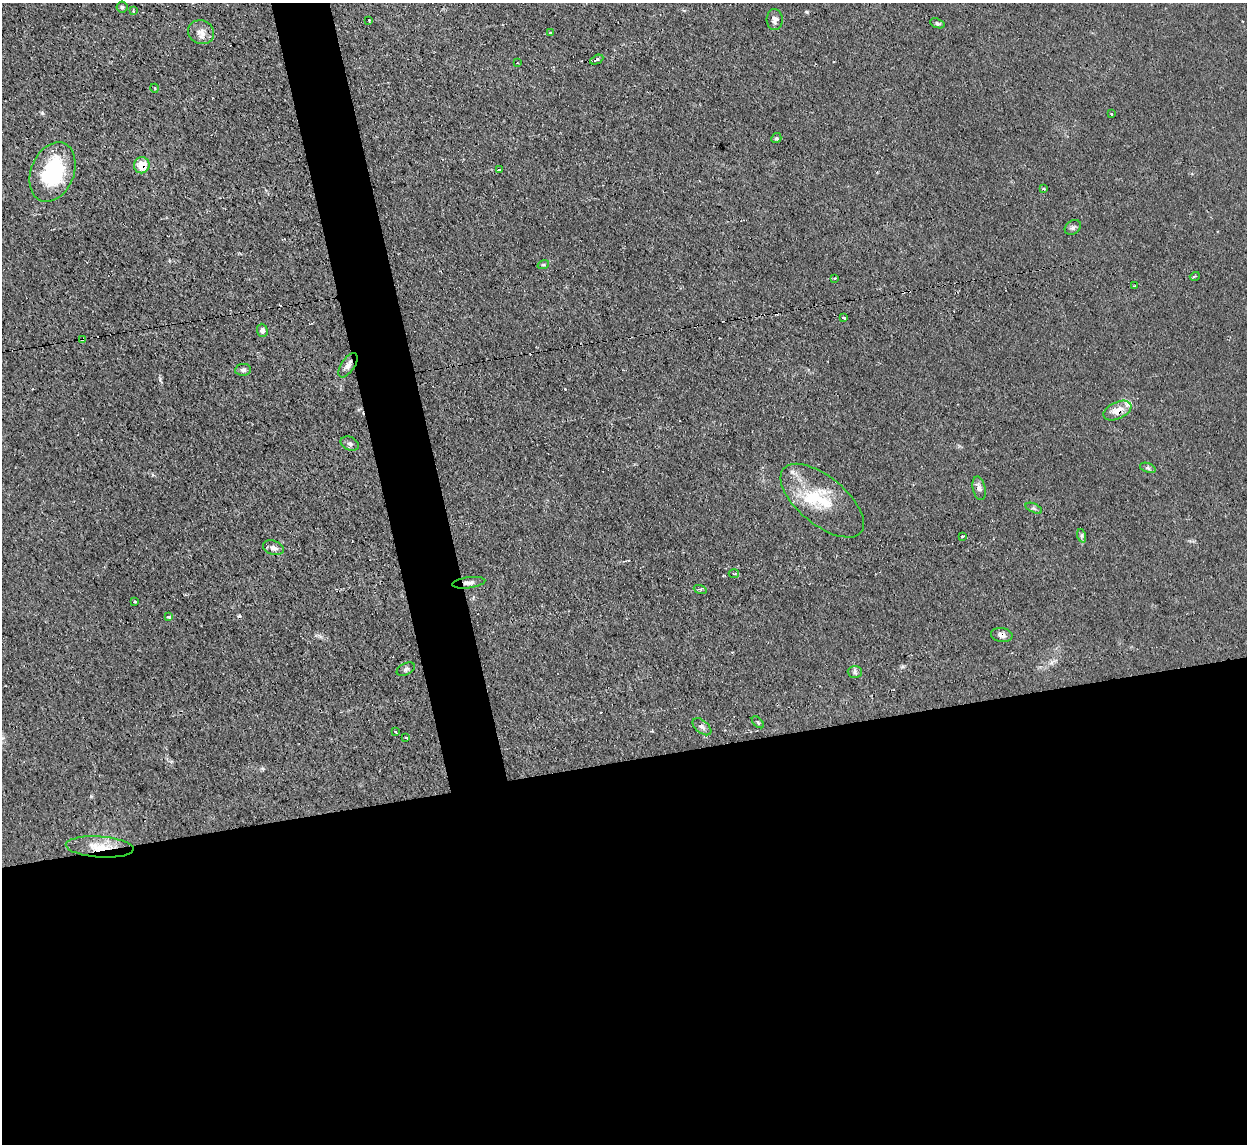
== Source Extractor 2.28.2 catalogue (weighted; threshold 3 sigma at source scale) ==
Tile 15 of 4 x 4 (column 3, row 4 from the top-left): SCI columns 2491-3735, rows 138-1279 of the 4980 x 4962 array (HDU 1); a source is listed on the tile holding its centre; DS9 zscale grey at full resolution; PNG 1249 x 1146 px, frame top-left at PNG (2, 3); each listed source drawn as its Kron ellipse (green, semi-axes under 4 px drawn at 4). Shown black and unused: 37% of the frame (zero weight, under 2 of 3 exposures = <1% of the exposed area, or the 3 px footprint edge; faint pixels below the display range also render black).
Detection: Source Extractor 2.28.2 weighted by HDU 2 'WHT'; one run over the whole footprint, this tile lists its part. Background 0.0276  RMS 0.0044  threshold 0.0199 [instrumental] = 3 sigma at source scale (4.5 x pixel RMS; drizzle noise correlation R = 1.50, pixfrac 1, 0.05/0.05 arcsec/px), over >= 5 px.
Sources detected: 65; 14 cosmic-ray / hot-pixel residue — neither listed nor drawn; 3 inside a brighter listed object's ellipse — not listed separately; the other 48 listed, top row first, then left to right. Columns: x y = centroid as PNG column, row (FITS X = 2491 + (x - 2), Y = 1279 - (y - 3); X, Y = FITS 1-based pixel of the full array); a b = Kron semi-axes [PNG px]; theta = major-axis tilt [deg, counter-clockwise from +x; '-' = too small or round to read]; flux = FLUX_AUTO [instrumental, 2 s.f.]
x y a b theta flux
122 7 5 5 - 0.75
133 10 4 2 - 0.4
369 20 3 2 - 0.55
775 20 10 8 -86 2.2
937 23 7 4 -19 0.77
201 32 13 11 -22 3.6
551 33 3 3 - 10
597 60 7 3 26 1.2
517 63 2 2 - 0.33
154 88 4 3 - 0.37
1112 114 3 3 - 0.89
776 138 5 4 - 0.69
142 165 8 7 - 8.4
500 169 4 2 - 0.35
53 172 31 21 67 32
1044 189 3 3 - 0.43
1073 227 9 6 37 1.2
543 265 6 3 17 0.6
1195 276 5 3 - 0.61
835 278 3 2 - 0.34
1134 286 3 2 - 0.61
844 318 3 3 - 2.4
262 330 7 5 -87 1.5
82 339 3 3 - 1.8
348 365 14 6 56 2.3
243 370 8 6 7 1.2
1117 411 15 8 25 5
350 444 9 6 -23 1.4
1148 468 8 4 -19 0.96
979 488 12 6 -77 1.9
822 501 50 24 -39 23
1034 508 9 4 -24 0.96
962 536 3 3 - 1.5
1082 536 7 4 -72 0.89
273 548 10 7 -20 2.2
734 574 5 3 - 0.61
469 583 17 5 7 2.1
700 589 6 4 -18 0.71
134 601 3 3 - 0.72
169 617 4 3 - 3.1
1002 635 11 7 -9 2
406 669 10 5 26 1.2
855 672 7 6 - 1.2
758 722 7 3 -45 0.57
702 727 11 6 -40 1.6
395 732 3 2 - 0.71
406 738 3 2 - 0.4
100 847 34 10 -4 10
Overlapping masked pixels (flux is a lower limit): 7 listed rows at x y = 142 165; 82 339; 348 365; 1117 411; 469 583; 1002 635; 100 847
Unlisted compact peaks at least as high as the median listed source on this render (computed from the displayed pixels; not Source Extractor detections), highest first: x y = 807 12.